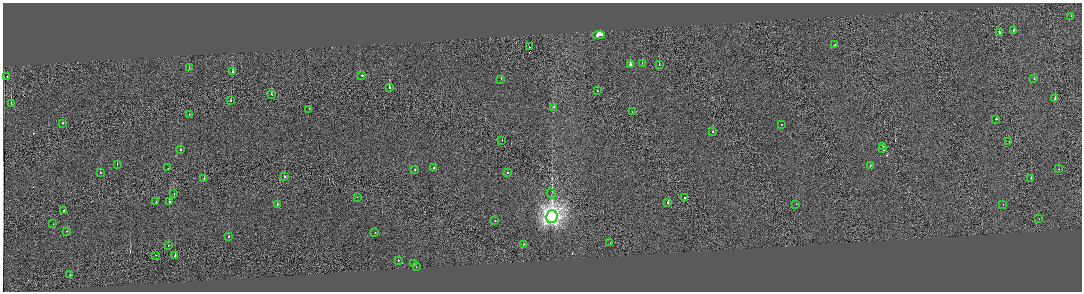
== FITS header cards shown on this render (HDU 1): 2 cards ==
NAXIS1  =                 2159
NAXIS2  =                  579

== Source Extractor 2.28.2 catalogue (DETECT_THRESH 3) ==
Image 2159 x 579 px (HDU 1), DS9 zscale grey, zoomed out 1/2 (1 PNG px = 2 x 2 image px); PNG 1084 x 294 px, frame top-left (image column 2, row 578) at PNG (3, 3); each listed source drawn as its Kron ellipse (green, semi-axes under 4 px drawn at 4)
Background 0.00558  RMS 0.097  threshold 0.29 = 3 sigma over >= 5 px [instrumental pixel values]
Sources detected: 85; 13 cannot appear on this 1/2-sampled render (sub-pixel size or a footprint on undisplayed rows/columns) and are neither listed nor drawn; the other 72 listed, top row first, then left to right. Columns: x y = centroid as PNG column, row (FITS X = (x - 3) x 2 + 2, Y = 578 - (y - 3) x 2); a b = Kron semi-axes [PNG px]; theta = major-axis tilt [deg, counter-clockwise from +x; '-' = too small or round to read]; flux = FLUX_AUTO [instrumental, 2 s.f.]
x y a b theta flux
1071 16 2 2 - 50
1013 30 2 2 - 51
999 32 3 2 - 34
599 35 6 2 7 1500
835 45 2 1 - 170
529 47 2 1 - 24000
642 63 2 2 - 44
630 65 2 2 - 1400
659 65 2 2 - 46
189 68 2 1 - 46
232 71 2 2 - 190
362 75 2 2 - 140
7 76 2 1 - 52
501 79 2 1 - 60
1034 79 2 2 - 21
389 87 3 2 - 420
597 91 2 1 - 37
272 94 2 2 - 99
1055 99 2 2 - 540
230 100 2 2 - 63
11 104 2 2 - 170
553 107 2 2 - 58
309 109 2 1 - 55
632 112 2 1 - 100
189 114 2 2 - 72
996 119 2 2 - 180
62 123 2 2 - 130
781 124 2 1 - 80
713 131 2 2 - 67
502 140 2 1 - 48
1009 141 2 2 - 95
883 147 3 1 - 950
883 149 2 1 - 530
180 150 2 2 - 64
117 164 2 2 - 47
870 165 2 2 - 160
168 168 2 1 - 53
433 168 2 2 - 78
1058 169 2 2 - 39
415 170 2 2 - 91
507 172 2 2 - 220
100 173 2 1 - 44
284 176 2 1 - 240
204 178 2 1 - 110
1031 178 2 2 - 97
174 194 2 1 - 33
551 194 5 3 - 33
357 197 2 1 - 19
684 198 2 2 - 91
156 202 2 2 - 160
169 202 2 2 - 180
668 202 2 2 - 220
277 204 2 2 - 640
796 204 2 2 - 37
1003 205 2 2 - 59
64 210 2 1 - 90
552 217 6 5 - 12000
1039 219 2 1 - 33
495 221 2 2 - 82
53 224 2 1 - 42
67 231 2 1 - 57
375 232 2 2 - 58
228 236 2 2 - 210
610 243 2 1 - 45
524 244 2 2 - 87
168 246 2 1 - 45
155 255 2 1 - 64
175 256 2 1 - 490
398 260 2 2 - 70
413 264 2 2 - 46
416 267 2 1 - 26
70 275 2 1 - 61
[13 sub-pixel or undisplayed-footprint detections neither listed nor drawn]